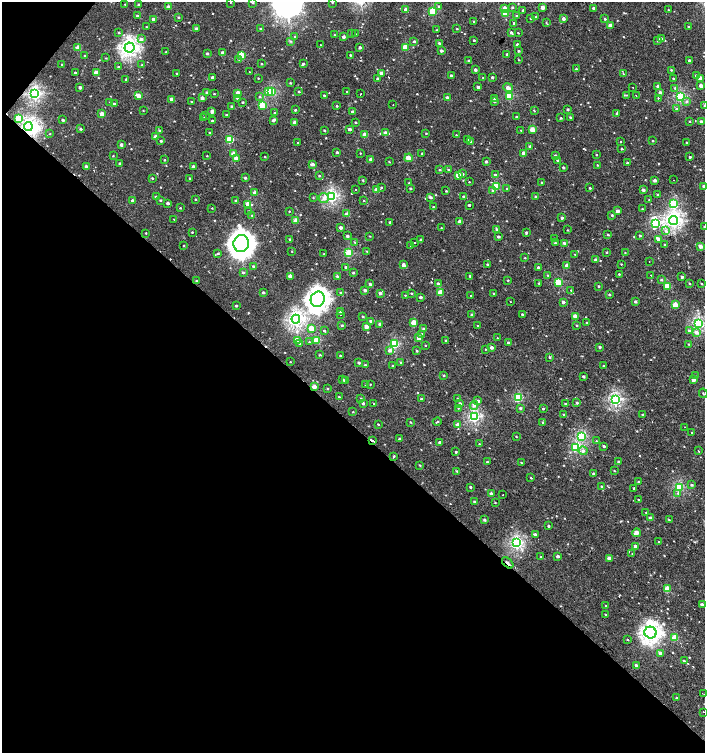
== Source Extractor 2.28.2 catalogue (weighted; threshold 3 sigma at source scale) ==
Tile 9 of 4 x 4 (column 1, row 3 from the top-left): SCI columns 206-1611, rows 1507-3007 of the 6059 x 6037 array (HDU 1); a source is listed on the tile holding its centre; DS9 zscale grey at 2 x 2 block average (1 PNG px = mean of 2 x 2 image px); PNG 707 x 755 px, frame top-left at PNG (2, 2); each listed source drawn as its Kron ellipse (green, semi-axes under 4 px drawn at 4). Shown black and unused: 45% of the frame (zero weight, under 2 of 3 exposures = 2% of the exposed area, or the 3 px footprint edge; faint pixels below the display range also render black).
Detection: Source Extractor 2.28.2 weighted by HDU 2 'WHT'; one run over the whole footprint, this tile lists its part. Background 0.00127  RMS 0.0039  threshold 0.0174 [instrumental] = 3 sigma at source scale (4.5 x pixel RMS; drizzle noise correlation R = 1.50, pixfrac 1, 0.0396/0.0396 arcsec/px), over >= 5 px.
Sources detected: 584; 2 inside a brighter object's white glare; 10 cosmic-ray / hot-pixel residue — neither listed nor drawn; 4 inside a brighter listed object's ellipse — not listed separately; of the other 568, all 500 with FLUX_AUTO >= 0.457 (the completeness limit of this list) listed and drawn (68 fainter detections not listed), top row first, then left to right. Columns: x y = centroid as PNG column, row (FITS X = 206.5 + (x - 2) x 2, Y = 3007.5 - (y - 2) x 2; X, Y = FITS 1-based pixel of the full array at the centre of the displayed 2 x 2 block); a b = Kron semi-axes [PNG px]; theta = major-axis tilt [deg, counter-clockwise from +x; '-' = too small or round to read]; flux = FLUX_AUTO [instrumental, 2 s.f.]
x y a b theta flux
231 2 2 2 - 0.98
332 2 3 2 - 0.58
253 3 3 3 - 0.62
125 4 2 2 - 0.63
139 5 3 2 - 2
438 6 3 2 - 0.76
168 7 3 2 - 6.4
512 7 3 2 - 1.2
543 7 2 2 - 7.2
594 8 2 2 - 3
505 9 3 3 - 11
406 10 3 2 - 10
523 10 3 2 - 0.89
668 10 2 2 - 0.61
433 11 3 3 - 33
505 14 3 3 - 20
137 16 3 2 - 1.5
517 16 3 2 - 0.69
178 17 2 2 - 1
536 17 3 2 - 0.85
531 18 2 2 - 0.74
153 19 2 2 - 3.5
563 19 2 2 - 4
605 19 3 3 - 1.2
474 21 2 2 - 0.66
546 22 3 2 - 0.57
514 23 2 2 - 6.8
610 25 4 2 - 4.7
146 27 2 2 - 0.53
688 27 3 2 - 0.51
196 29 3 2 - 2
261 29 3 2 - 1
457 29 2 2 - 0.62
436 30 3 2 - 0.47
119 32 3 2 - 0.65
511 32 3 3 - 1.9
351 33 2 2 - 0.59
518 33 2 2 - 0.47
355 34 2 2 - 0.56
334 35 2 2 - 0.58
295 37 3 3 - 0.75
344 37 2 2 - 2.9
141 39 4 3 - 3.1
661 39 4 3 - 5.2
474 40 2 2 - 0.92
291 41 3 3 - 0.82
414 41 3 2 - 0.99
658 41 3 3 - 0.97
439 43 2 2 - 1.1
517 44 3 2 - 0.97
321 45 2 2 - 0.54
360 47 2 2 - 2.4
405 47 3 3 - 21
78 48 3 3 - 11
129 48 5 5 - 290
441 51 2 2 - 2.1
518 51 3 2 - 0.9
166 52 2 2 - 0.6
223 53 2 2 - 4.3
207 54 2 2 - 1.8
507 54 3 2 - 1.2
242 55 3 3 - 23
350 55 2 2 - 0.77
85 56 2 2 - 1.9
106 58 3 2 - 0.55
239 59 3 3 - 0.99
519 60 3 2 - 0.5
689 60 2 2 - 1.2
468 61 3 3 - 0.78
261 64 2 2 - 0.77
303 64 3 2 - 1.5
62 65 2 2 - 0.79
142 65 2 2 - 0.57
118 67 3 2 - 0.89
576 69 3 3 - 0.71
475 70 2 2 - 3.1
671 70 2 2 - 0.67
249 72 2 2 - 1.4
75 73 3 2 - 1.2
96 73 3 2 - 10
381 73 2 2 - 6.9
177 74 2 2 - 0.94
623 74 3 2 - 0.53
696 75 3 3 - 1.3
451 76 2 2 - 2
212 77 3 2 - 2.5
492 77 2 2 - 1.3
258 78 2 2 - 0.54
483 78 3 2 - 0.51
700 78 2 2 - 6.3
126 79 2 2 - 0.85
378 79 2 2 - 3.1
673 79 3 2 - 0.98
290 83 3 2 - 0.82
658 86 3 2 - 3.2
701 86 2 2 - 5.2
80 87 2 2 - 2.7
478 87 3 2 - 2.3
633 87 2 2 - 1.6
508 88 5 3 - 4.9
675 88 3 2 - 0.71
268 91 3 3 - 8.5
207 92 3 2 - 1.6
272 92 3 3 - 55
299 92 3 2 - 0.93
347 92 2 2 - 6.3
660 92 2 2 - 2.4
238 93 3 2 - 13
35 94 4 3 - 150
214 94 2 2 - 0.63
361 94 2 2 - 3.6
324 95 2 2 - 0.93
626 95 4 2 - 0.55
636 95 2 2 - 1.6
138 96 4 2 - 9.2
509 96 3 3 - 40
260 97 3 3 - 1.1
447 97 2 2 - 3.3
680 97 3 3 - 81
202 98 3 2 - 3.6
237 98 3 2 - 1.6
494 98 3 2 - 1.2
658 98 2 2 - 11
172 99 3 2 - 5.1
686 101 4 3 - 1.2
109 102 2 2 - 0.57
191 102 2 2 - 0.56
242 102 2 2 - 0.63
494 102 3 2 - 1.1
114 104 2 2 - 2.2
393 104 2 2 - 0.5
262 105 3 3 - 31
231 106 3 2 - 0.98
337 106 2 2 - 0.97
704 106 3 3 - 1.1
676 108 2 2 - 0.97
568 109 2 2 - 1.4
143 110 3 2 - 0.49
295 110 3 2 - 1.1
212 111 3 2 - 4.8
534 111 3 2 - 0.66
353 112 2 2 - 3.3
275 113 2 2 - 1.6
617 113 4 2 - 0.97
102 114 3 2 - 8.9
226 115 3 2 - 0.73
206 116 2 2 - 0.55
516 117 2 2 - 0.79
570 117 3 2 - 0.87
18 118 3 3 - 31
204 118 3 2 - 0.66
561 118 2 2 - 0.81
63 120 2 2 - 1.5
273 120 4 2 - 2.3
212 121 2 2 - 0.89
690 121 3 2 - 0.63
295 122 3 2 - 5.7
356 122 2 2 - 0.83
701 122 2 2 - 3.4
28 127 4 4 - 130
81 129 3 2 - 1.4
349 129 2 2 - 3.7
159 130 3 2 - 0.85
324 130 2 2 - 0.88
521 130 2 2 - 0.47
532 130 3 2 - 15
209 132 2 2 - 0.47
386 133 3 2 - 8.1
426 133 2 2 - 0.56
50 134 2 2 - 0.48
365 135 3 2 - 11
456 135 2 2 - 0.46
156 137 3 2 - 11
230 139 3 3 - 29
468 139 3 2 - 0.64
161 141 2 2 - 1.1
652 141 3 2 - 0.66
298 142 2 2 - 1.1
471 142 4 3 - 2.6
621 142 2 2 - 0.46
687 143 3 2 - 1
121 145 2 2 - 3.1
530 146 3 2 - 1.4
621 149 2 2 - 1.2
337 152 2 2 - 1.7
360 153 2 2 - 0.49
422 153 2 2 - 0.64
524 153 2 2 - 8.3
233 154 3 3 - 9.7
113 155 3 2 - 0.47
596 155 2 2 - 0.6
207 156 2 2 - 0.47
555 156 3 3 - 1.6
265 157 2 2 - 0.48
690 157 2 2 - 1.1
236 158 3 3 - 7.4
409 158 4 2 - 13
371 159 3 2 - 5.2
164 160 3 2 - 0.71
557 160 3 2 - 1.1
486 161 2 2 - 1.6
389 162 3 2 - 0.53
120 163 3 2 - 1.6
627 163 2 2 - 1.7
312 164 4 2 - 2.8
597 165 2 2 - 0.7
193 166 2 2 - 1.8
86 167 2 2 - 3.5
563 168 2 2 - 1.6
440 170 3 2 - 0.94
448 170 3 2 - 0.82
463 174 3 3 - 1.3
458 175 3 3 - 13
495 175 3 3 - 1.7
319 176 3 2 - 0.81
152 178 3 2 - 0.91
189 178 2 2 - 0.56
245 178 3 2 - 1.4
363 180 3 2 - 0.71
655 180 2 2 - 2.7
673 180 2 2 - 0.47
469 182 2 2 - 0.49
541 182 3 2 - 0.57
409 183 2 2 - 0.71
496 186 3 3 - 29
704 186 2 2 - 3
381 187 3 3 - 0.75
410 188 2 2 - 1.1
590 188 2 2 - 0.84
355 189 2 2 - 1.4
507 189 3 2 - 0.64
377 190 4 2 - 12
493 190 4 3 - 1.3
643 190 3 2 - 2.8
446 191 2 2 - 0.69
255 193 3 2 - 7.2
657 195 2 2 - 0.65
331 196 3 3 - 140
464 196 2 2 - 0.74
535 196 2 2 - 0.92
156 197 3 2 - 3.4
430 197 3 3 - 2.2
313 198 3 2 - 0.55
324 198 5 5 - 3.8
195 199 2 2 - 0.76
132 200 2 2 - 2.2
160 200 3 2 - 0.89
649 200 3 2 - 0.49
235 201 2 2 - 0.52
364 201 2 2 - 0.47
168 203 2 2 - 3
248 204 3 3 - 15
674 204 3 3 - 56
469 205 2 2 - 10
433 207 2 2 - 0.95
180 208 2 2 - 0.76
212 208 2 2 - 0.52
642 209 2 2 - 0.79
249 211 2 2 - 0.6
289 211 2 2 - 0.54
617 211 2 2 - 4.1
347 214 3 2 - 7.2
252 215 2 2 - 0.55
612 215 3 3 - 1.1
562 218 2 2 - 2.4
174 219 2 2 - 0.55
296 221 3 2 - 9.7
674 221 4 4 - 210
390 222 2 2 - 1.3
460 222 3 2 - 7.3
655 223 3 3 - 62
340 227 3 2 - 3.1
704 227 2 2 - 0.56
441 228 2 2 - 0.48
497 229 3 3 - 1.7
567 230 2 2 - 0.55
666 231 2 2 - 6.3
192 232 2 2 - 0.65
146 233 2 2 - 0.59
526 233 3 2 - 1.1
608 235 2 2 - 0.88
640 235 3 2 - 0.84
347 236 2 2 - 1.7
370 236 2 2 - 0.46
498 237 2 2 - 2.1
290 239 2 2 - 1
421 239 3 2 - 0.66
554 239 3 2 - 0.8
658 239 3 3 - 2.3
355 242 3 2 - 0.52
415 243 2 2 - 5
555 243 3 3 - 1
564 243 3 2 - 1.8
241 244 8 7 - 770
184 245 2 2 - 0.56
665 245 3 3 - 0.81
411 246 2 2 - 0.46
700 246 2 2 - 7.1
292 251 2 2 - 0.46
367 251 2 2 - 0.5
607 252 3 2 - 0.63
625 252 2 2 - 0.47
218 253 3 3 - 0.83
349 253 3 3 - 47
324 254 2 2 - 0.49
575 254 3 3 - 0.5
525 258 2 2 - 0.53
596 260 2 2 - 3.5
649 261 2 2 - 0.96
487 264 3 2 - 1.1
621 264 2 2 - 0.5
403 265 3 3 - 4.1
253 266 3 3 - 1.2
567 266 3 2 - 9.1
346 267 2 2 - 1.4
538 267 2 2 - 2.7
243 273 3 3 - 1.7
353 273 3 3 - 1.1
619 274 2 2 - 0.67
547 275 3 3 - 0.7
651 275 2 2 - 0.47
290 276 3 2 - 6.2
337 276 3 3 - 1.1
470 276 2 2 - 0.87
682 277 2 2 - 1.6
508 280 3 2 - 0.5
661 280 3 2 - 1
196 281 2 2 - 0.7
558 282 3 3 - 30
539 283 3 2 - 0.54
690 283 2 2 - 0.74
701 283 2 2 - 0.57
370 284 2 2 - 1.6
438 284 3 2 - 3.9
599 286 2 2 - 1.1
667 286 3 3 - 19
365 290 2 2 - 2.5
571 290 2 2 - 0.51
263 292 2 2 - 1.7
440 292 3 3 - 18
340 293 2 2 - 0.71
380 293 3 3 - 3.3
411 293 2 2 - 0.78
494 294 3 2 - 0.68
405 295 3 2 - 0.52
609 295 3 2 - 1.4
471 296 2 2 - 1.6
421 297 2 2 - 2.3
318 299 8 7 - 540
510 301 2 2 - 1.7
563 302 2 2 - 3
635 302 2 2 - 2
675 305 3 3 - 19
236 306 2 2 - 1.5
340 311 2 2 - 1.8
522 314 2 2 - 1.2
340 315 2 2 - 2.1
472 315 2 2 - 2.9
363 316 3 2 - 0.91
575 316 3 2 - 9
296 319 4 4 - 210
371 321 3 2 - 1.6
414 323 3 3 - 15
587 323 2 2 - 1.2
380 324 3 3 - 1.8
699 324 3 3 - 110
342 325 2 2 - 1.1
577 325 2 2 - 0.75
366 326 3 2 - 7.6
478 326 2 2 - 0.73
311 328 3 3 - 15
423 329 3 3 - 1.2
689 330 4 3 - 1.3
324 331 2 2 - 2.8
696 332 4 4 - 3.3
422 334 3 3 - 1.3
419 338 3 2 - 7.9
497 338 2 2 - 0.47
297 340 3 2 - 12
316 340 3 3 - 21
446 340 3 2 - 0.84
309 342 3 2 - 0.62
508 343 2 2 - 2.4
299 344 3 3 - 0.89
395 344 3 3 - 56
688 344 2 2 - 0.52
425 345 2 2 - 0.49
492 347 2 2 - 3.4
600 347 2 2 - 1.7
485 349 2 2 - 0.5
390 350 3 3 - 4.5
417 351 2 2 - 1.1
320 355 3 2 - 0.78
340 356 2 2 - 0.65
549 357 3 3 - 0.96
290 362 2 2 - 0.46
359 363 2 2 - 1.8
401 363 3 2 - 1.3
365 365 2 2 - 0.81
393 366 3 2 - 1.6
603 366 3 2 - 0.87
444 375 3 2 - 0.74
583 376 2 2 - 1.6
695 376 2 2 - 2
343 380 3 3 - 1.4
694 380 2 2 - 8.6
346 381 3 3 - 1.9
366 384 2 2 - 0.63
370 384 2 2 - 0.49
314 387 3 2 - 7.6
328 389 3 2 - 0.76
703 393 5 2 - 0.57
339 397 3 2 - 0.76
361 398 2 2 - 0.49
518 398 3 3 - 48
421 399 2 2 - 1.4
457 399 2 2 - 0.75
615 399 3 3 - 130
478 401 3 2 - 3.6
363 403 3 2 - 1.4
460 403 3 2 - 1.5
577 403 3 2 - 1.2
374 404 2 2 - 0.73
565 404 2 2 - 0.79
474 405 4 4 - 3.2
458 408 2 2 - 0.5
520 408 3 3 - 1.9
543 409 2 2 - 0.98
353 412 2 2 - 0.53
564 414 2 2 - 2
642 414 3 2 - 0.65
474 417 3 3 - 110
411 422 3 2 - 0.68
437 422 4 2 - 0.79
543 422 3 3 - 0.84
378 424 2 2 - 0.69
458 425 3 3 - 6.4
685 427 2 2 - 0.73
692 433 2 2 - 0.53
516 436 2 2 - 0.55
582 436 3 3 - 61
399 439 2 2 - 1.9
373 441 3 2 - 5.1
596 441 2 2 - 0.46
439 442 3 3 - 1.8
479 444 2 2 - 0.88
604 446 3 2 - 1.6
576 447 3 3 - 64
583 451 4 4 - 2.6
699 451 2 2 - 3.7
456 452 2 2 - 2.8
393 457 3 2 - 1.1
487 462 2 2 - 0.81
618 462 2 2 - 2.1
521 463 3 2 - 0.73
420 465 3 3 - 0.64
457 471 3 2 - 0.65
614 471 2 2 - 0.59
593 474 2 2 - 1.7
531 478 2 2 - 0.66
638 482 2 2 - 0.91
692 485 3 3 - 1.3
602 486 3 3 - 0.79
470 487 2 2 - 1.4
679 487 3 3 - 64
634 488 2 2 - 1.5
678 493 4 4 - 1.5
491 494 2 2 - 3.6
503 495 2 2 - 1.8
639 500 2 2 - 0.5
474 501 2 2 - 1.1
495 502 2 2 - 0.55
646 512 3 2 - 0.54
651 518 3 2 - 4.5
484 520 2 2 - 1.9
669 520 3 2 - 0.69
548 526 2 2 - 1.4
636 533 4 3 - 7.2
535 535 3 2 - 3.3
659 542 2 2 - 0.51
516 543 3 3 - 130
635 546 3 2 - 3.1
632 553 2 2 - 1.1
558 556 2 2 - 3.2
541 557 2 2 - 0.49
609 558 2 2 - 5.9
508 563 7 2 -43 6.5
667 589 3 3 - 23
702 605 3 2 - 3.1
606 606 2 2 - 0.52
605 615 3 2 - 0.62
650 632 6 6 - 340
675 637 3 3 - 21
627 639 2 2 - 0.63
660 653 4 3 - 4.4
684 661 2 2 - 1.2
636 665 3 2 - 1.5
704 694 3 2 - 0.56
677 698 2 2 - 1.9
703 712 2 2 - 0.69
Overlapping masked pixels (flux is a lower limit): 4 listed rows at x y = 28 127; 314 387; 373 441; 508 563
Isophote crosses this tile's border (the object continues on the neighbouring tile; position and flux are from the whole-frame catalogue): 6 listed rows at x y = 231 2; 332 2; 704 106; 704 186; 704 227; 704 694
Diffuse or blended objects may show on this block-average render without a row.